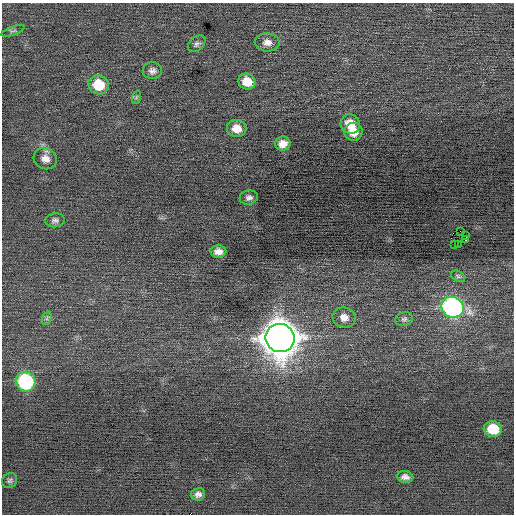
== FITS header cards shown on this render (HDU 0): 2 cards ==
NAXIS1  =                  512 / Axis length
NAXIS2  =                  512 / Axis length

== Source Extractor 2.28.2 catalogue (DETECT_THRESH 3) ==
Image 512 x 512 px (HDU 0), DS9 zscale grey, 1 PNG px = 1 image px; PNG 516 x 516 px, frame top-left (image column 1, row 512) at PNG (2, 3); each listed source drawn as its Kron ellipse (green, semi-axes under 4 px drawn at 4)
Background -0.0101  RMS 0.69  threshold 2.06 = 3 sigma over >= 5 px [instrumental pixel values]
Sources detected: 31; all 31 listed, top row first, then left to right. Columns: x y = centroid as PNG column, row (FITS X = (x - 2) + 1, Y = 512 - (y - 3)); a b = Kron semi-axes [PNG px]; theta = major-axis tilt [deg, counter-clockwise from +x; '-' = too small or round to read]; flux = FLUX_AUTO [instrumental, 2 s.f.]
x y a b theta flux
13 31 12 3 20 81
267 42 12 9 -3 320
197 44 10 7 40 130
152 71 9 8 - 200
247 82 9 8 - 710
99 85 10 9 - 1200
137 97 7 4 70 75
350 124 10 9 - 740
237 128 10 8 -8 520
353 132 9 9 - 560
283 144 8 7 - 380
45 159 12 10 -27 350
249 197 9 7 11 160
55 220 9 7 6 150
460 231 2 2 - 170
465 235 2 2 - 370
465 240 2 2 - 190
455 244 3 2 - 150
458 245 3 2 - 7300
218 251 8 6 3 280
458 276 7 5 -30 98
453 307 11 10 - 12000
344 317 11 10 - 330
47 318 7 4 72 93
404 319 9 7 18 120
280 338 15 14 - 110000
26 382 10 9 - 4400
493 429 9 8 - 1200
405 477 8 6 -8 210
10 481 8 7 - 110
198 494 7 6 - 190